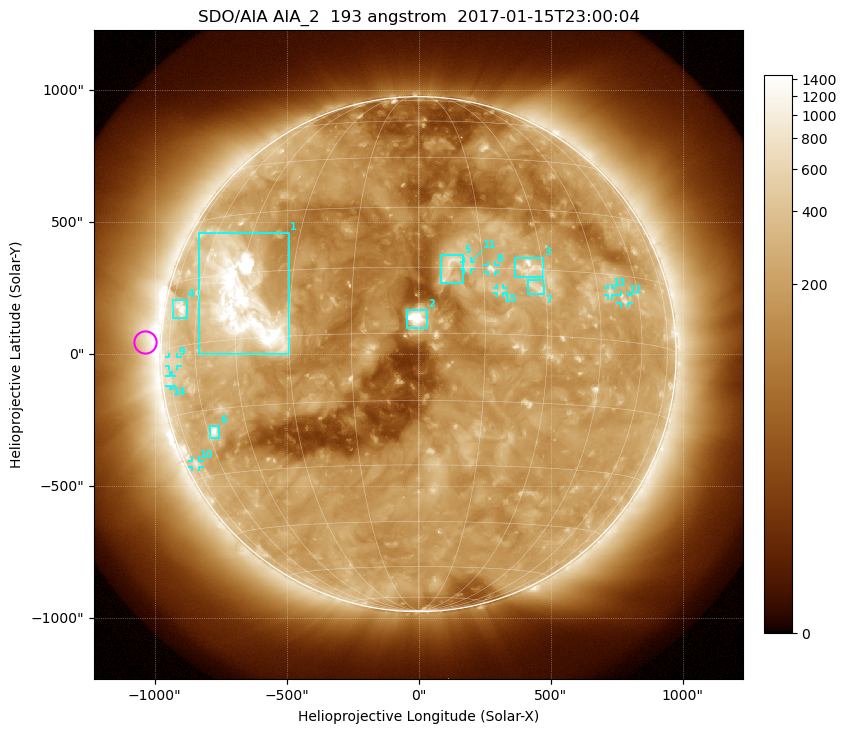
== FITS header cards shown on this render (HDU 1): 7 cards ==
TELESCOP= 'SDO/AIA'
INSTRUME= 'AIA_2'
WAVELNTH=                  193
WAVEUNIT= 'angstrom'
DATE-OBS= '2017-01-15T23:00:04.84'
CTYPE1  = 'HPLN-TAN'
CTYPE2  = 'HPLT-TAN'

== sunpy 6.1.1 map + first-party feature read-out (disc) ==
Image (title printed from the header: SDO/AIA AIA_2  193 angstrom  2017-01-15T23:00:04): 1024 x 1024 px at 2.4 arcsec/px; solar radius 976 arcsec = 407 px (full disc in frame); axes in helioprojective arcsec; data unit not stated in the header (colour bar unlabelled)
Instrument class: DISC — disc imager (sunpy class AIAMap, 193 A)
Bright regions (active regions / flare kernels): reference = the median radial profile (limb darkening/brightening removed); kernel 9 px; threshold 5 sigma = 334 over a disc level ~176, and >= 1.15x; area >= 12 px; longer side >= 10 px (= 24 arcsec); searched inside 0.97 R_sun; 15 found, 15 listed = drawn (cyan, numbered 1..; 8 of them under ~33 arcsec drawn as corner ticks so the feature stays visible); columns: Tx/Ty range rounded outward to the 5 arcsec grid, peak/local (2 s.f.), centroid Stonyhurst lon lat
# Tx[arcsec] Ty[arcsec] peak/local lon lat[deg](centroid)
1 -835..-490 0..460 17 -44 +9
2 -45..30 95..170 20 +0 +3
3 365..475 290..365 5.4 +26 +15
4 -930..-875 135..210 6 -69 +9
5 85..170 270..375 4.2 +7 +15
6 -795..-755 -320..-270 8.1 -57 -20
7 410..475 225..280 4 +28 +11
8 260..290 310..340 4.9 +17 +15
9 -945..-915 -45..-10 2.5 -73 -3
10 -860..-830 -430..-400 2.8 -74 -26
11 170..200 320..350 3.2 +11 +15
12 765..795 190..225 3.3 +54 +9
13 715..735 220..250 3.2 +49 +11
14 -945..-930 -120..-80 2.8 -75 -7
15 295..325 230..250 3.2 +19 +10
Off-limb structures (1.02-1.3 R_sun): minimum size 162 px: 2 found; the strongest spans PA ~45..120 deg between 1.02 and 1.3 R_sun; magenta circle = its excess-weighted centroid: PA ~90 deg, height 1.06 R_sun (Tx ~-1040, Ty ~45 arcsec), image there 2.1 x the reference